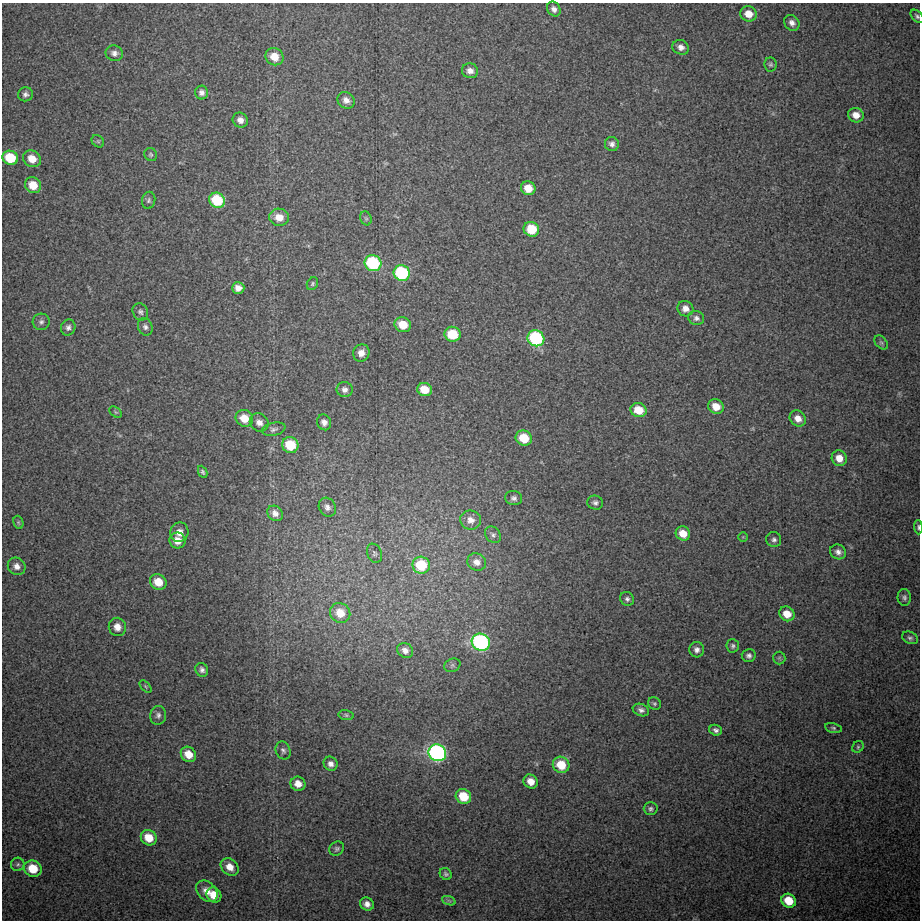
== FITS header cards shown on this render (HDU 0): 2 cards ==
NAXIS1  =                  918 / Axis length
NAXIS2  =                  918 / Axis length

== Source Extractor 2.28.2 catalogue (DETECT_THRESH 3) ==
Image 918 x 918 px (HDU 0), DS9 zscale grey, 1 PNG px = 1 image px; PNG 922 x 922 px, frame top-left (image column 1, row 918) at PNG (2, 3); each listed source drawn as its Kron ellipse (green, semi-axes under 4 px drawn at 4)
Background 21.6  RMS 1.5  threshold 4.43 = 3 sigma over >= 5 px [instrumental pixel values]
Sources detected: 116; all 116 listed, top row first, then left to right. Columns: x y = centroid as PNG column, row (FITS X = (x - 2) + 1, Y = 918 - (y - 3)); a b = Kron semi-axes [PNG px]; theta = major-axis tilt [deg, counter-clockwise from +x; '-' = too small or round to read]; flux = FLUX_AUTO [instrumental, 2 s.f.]
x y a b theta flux
554 9 8 6 -57 450
748 14 8 7 - 1300
917 16 8 5 -45 230
792 23 8 7 - 550
681 47 8 7 - 540
114 53 9 7 -20 490
274 57 9 8 - 1500
770 64 7 6 - 210
470 71 8 7 - 630
201 92 7 6 - 400
25 94 7 7 - 330
346 100 9 7 -35 630
856 115 8 7 - 880
240 120 8 7 - 640
98 141 7 5 -44 200
612 144 7 7 - 430
151 155 7 6 - 200
10 158 8 7 - 3600
32 159 9 8 - 1400
33 185 8 7 - 1800
528 188 7 7 - 1500
149 200 8 6 79 260
217 200 8 7 - 5000
279 217 10 8 -10 1200
366 218 7 5 -68 190
531 229 8 7 - 3300
373 263 8 8 - 11000
402 273 8 7 - 9100
312 284 7 5 58 180
238 288 6 6 - 700
685 309 8 7 - 690
140 312 9 7 -61 310
696 318 8 7 - 390
41 322 8 8 - 380
403 325 8 7 - 1800
68 327 8 7 - 360
145 327 9 7 -66 360
453 334 8 7 - 3400
536 338 8 7 - 13000
881 343 8 5 -48 190
361 353 9 8 - 810
425 389 7 6 - 1600
345 390 8 7 - 460
716 407 8 7 - 1300
639 410 8 7 - 2100
115 412 7 4 -33 150
244 418 9 8 - 1600
798 418 8 7 - 860
259 422 10 8 -40 610
324 422 8 7 - 510
274 429 12 6 13 350
524 438 8 7 - 2400
290 445 8 8 - 3500
839 458 8 7 - 1100
203 472 6 4 -65 200
514 498 8 7 - 360
595 503 8 7 - 350
327 507 10 8 -62 470
275 513 8 7 - 610
471 520 10 9 - 720
18 522 7 4 -72 150
918 527 7 4 -88 190
179 532 9 9 - 830
683 533 7 6 - 1300
493 535 9 7 -51 300
743 537 5 4 - 120
178 540 8 8 - 1100
774 540 7 7 - 310
838 552 8 7 - 500
374 553 10 7 -68 270
477 562 9 8 - 690
421 565 9 8 - 4700
17 566 9 8 - 610
158 582 8 7 - 1700
904 597 8 6 -85 290
627 599 7 6 - 290
340 613 10 9 - 1700
787 614 8 7 - 1500
117 627 9 8 - 840
910 638 8 6 -25 250
481 642 9 8 - 23000
733 646 7 6 - 250
405 650 8 7 - 540
697 650 7 7 - 460
749 656 7 6 - 340
779 658 6 6 - 160
452 665 8 6 26 260
202 670 7 6 - 340
145 686 7 4 -46 150
654 703 7 6 - 190
641 710 8 6 -22 380
158 715 9 8 - 390
346 715 7 5 -10 190
833 728 8 5 -13 210
716 730 6 5 - 300
858 747 6 5 - 180
283 750 9 7 -68 320
437 753 9 8 - 33000
188 754 8 7 - 1400
331 764 7 6 - 460
561 765 8 8 - 2500
531 781 7 6 - 940
298 784 7 7 - 880
463 796 8 7 - 2700
651 809 7 6 - 260
149 838 8 7 - 1900
337 849 8 6 39 250
18 864 7 6 - 260
230 867 10 7 -41 1000
33 869 9 8 - 2300
446 874 6 5 - 230
207 891 12 9 -46 950
214 895 8 7 - 1500
449 901 7 4 -19 170
789 901 7 6 - 2300
367 904 7 6 - 560
At the frame edge (FLAGS 8, measured only in part): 2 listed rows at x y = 917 16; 918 527